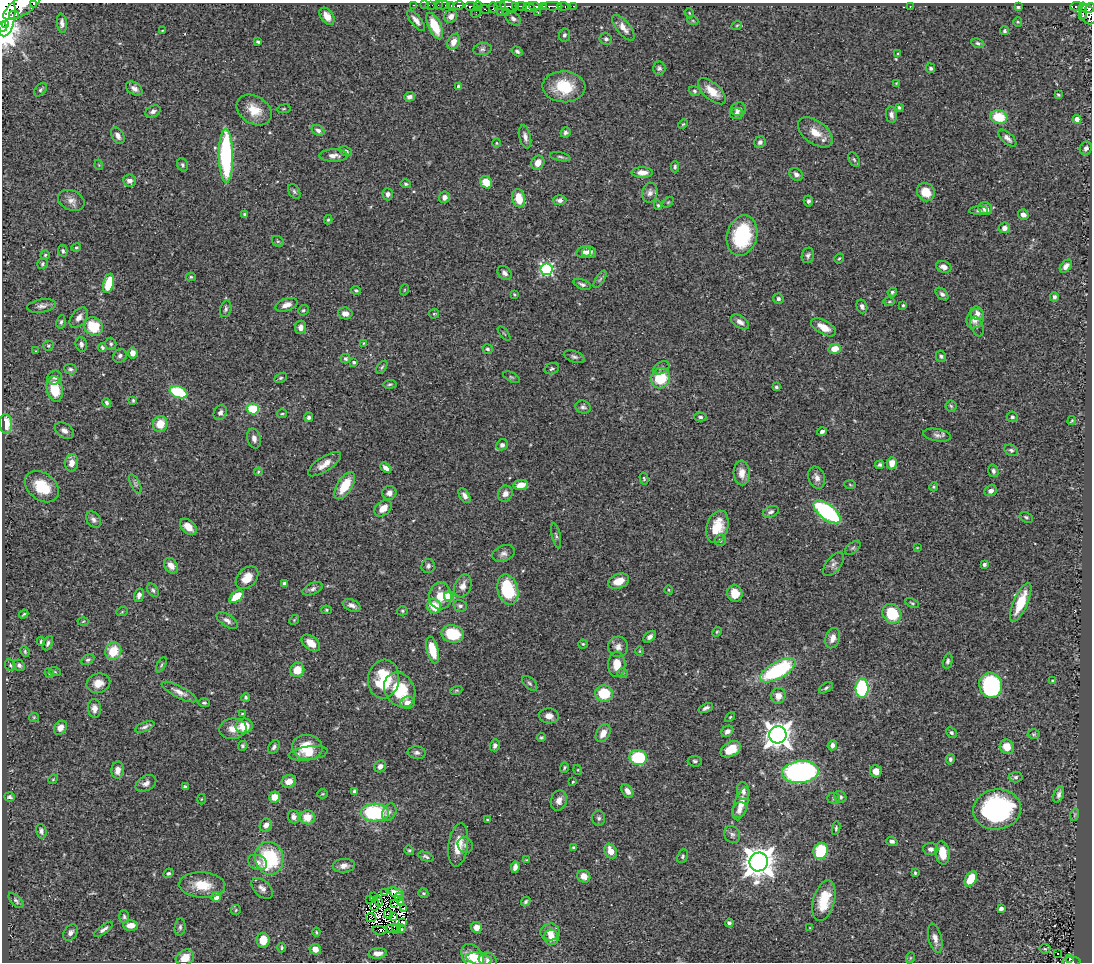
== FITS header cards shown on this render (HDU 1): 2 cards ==
NAXIS1  =                 1090
NAXIS2  =                  960

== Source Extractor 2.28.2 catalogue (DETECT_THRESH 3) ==
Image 1090 x 960 px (HDU 1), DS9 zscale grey, 1 PNG px = 1 image px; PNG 1094 x 964 px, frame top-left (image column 1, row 960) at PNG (2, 3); each listed source drawn as its Kron ellipse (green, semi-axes under 4 px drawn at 4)
Background 0.647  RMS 0.024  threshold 0.0734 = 3 sigma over >= 5 px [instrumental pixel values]
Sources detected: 460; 12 with non-positive FLUX_AUTO (blend fragments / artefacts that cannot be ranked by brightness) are neither listed nor drawn; the other 448 listed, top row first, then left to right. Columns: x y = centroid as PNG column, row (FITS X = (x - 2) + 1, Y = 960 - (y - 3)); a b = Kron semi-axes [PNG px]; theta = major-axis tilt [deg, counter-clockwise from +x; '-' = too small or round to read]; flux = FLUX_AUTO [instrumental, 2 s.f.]
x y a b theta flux
34 4 4 2 - 63
414 5 3 2 - 15
425 5 2 2 - 5.3
431 5 5 2 - 12
438 5 2 2 - 7.5
443 5 7 2 -1 16
459 5 5 3 - 180
22 6 22 9 33 1500
451 6 3 3 - 13
472 6 6 4 -1 200
478 6 5 3 - 24
500 6 6 3 1 120
509 6 9 5 -14 210
516 6 3 3 - 55
521 6 6 3 -11 79
534 6 5 3 - 97
543 6 4 3 - 140
552 6 10 3 1 290
563 6 6 3 -10 36
573 6 3 2 - 3.2
910 6 2 2 - 1.2
1076 6 6 3 6 75
493 7 5 4 - 66
529 7 6 4 3 420
1018 7 4 3 - 3.3
1083 7 4 3 - 54
1090 8 5 4 - 120
484 9 5 3 - 51
5 12 24 11 88 3900
476 12 6 3 54 5.5
500 12 2 2 - 9
505 12 3 2 - 38
538 13 3 2 - 14
689 13 5 3 - 1.5
1088 14 10 7 -65 260
14 15 5 3 - 220
327 16 9 6 -55 16
451 16 7 6 - 8.7
1083 16 3 3 - 11
513 19 8 6 -37 5.6
416 20 13 5 -52 9.3
693 21 5 3 - 1.7
1018 22 4 4 - 1.9
62 23 9 5 -85 5.9
5 24 4 3 - 480
737 25 5 3 - 1.6
435 26 14 6 -65 41
3 27 5 3 - 930
623 28 15 6 -51 13
162 31 3 2 - 1.1
1004 31 4 4 - 2.5
564 35 6 5 - 3.9
606 39 6 5 - 4.7
258 42 3 3 - 2.9
454 42 8 6 65 13
978 43 7 4 -22 3.2
482 49 9 6 10 4.6
517 51 6 4 -32 3.7
898 54 4 3 - 1.5
659 68 7 6 - 4.1
931 68 5 4 - 3.2
896 83 4 4 - 1.3
459 87 4 4 - 7.8
564 87 21 15 -3 60
134 88 9 6 -33 7.9
40 90 8 5 46 3.1
695 91 6 4 -18 2.8
712 91 17 8 -41 25
1058 95 4 3 - 2.5
409 97 5 4 - 5.8
899 107 4 4 - 3
284 109 7 3 9 1.8
738 109 8 6 16 6.8
254 110 19 13 -32 31
153 111 8 5 25 5.8
736 113 7 5 -3 4.9
891 115 8 5 -80 6.6
999 117 8 7 - 47
1077 119 4 4 - 16
683 124 5 3 - 1.6
318 130 6 5 - 4.7
565 132 5 4 - 3.7
815 132 20 11 -37 26
118 136 9 5 -60 7
525 137 12 5 -77 7.8
1007 138 11 5 -42 6.7
760 142 6 5 - 5.5
497 143 5 3 - 1.6
1086 148 7 6 - 5.9
346 151 6 4 -25 4.7
226 156 27 7 -89 210
334 156 14 6 0 9.3
560 157 10 3 -11 3.1
854 160 8 5 -62 3.2
538 163 7 6 - 16
99 165 5 3 - 1.2
182 165 7 5 -70 3.2
675 167 5 4 - 2.8
642 172 11 5 0 11
796 174 7 5 -41 6.4
130 181 6 6 - 8.6
486 182 6 5 - 29
406 184 5 4 - 2.7
294 191 8 5 -59 3.8
926 192 9 8 - 28
650 193 10 7 77 6.7
388 194 6 5 - 5.5
444 197 6 5 - 8.6
519 198 9 6 -76 31
71 200 14 9 -24 11
560 200 7 5 1 5.4
808 201 5 4 - 4.3
668 202 6 4 44 1.9
658 205 5 4 - 2.5
985 209 7 6 - 12
979 210 9 4 2 3.4
244 214 4 3 - 2.3
1023 215 5 5 - 7.8
328 220 5 3 - 2.5
1004 228 6 5 - 9.5
742 236 20 15 77 120
278 241 6 5 - 2.6
76 248 5 3 - 1.9
63 251 6 4 -78 3
584 252 7 5 11 6.6
589 252 7 6 - 7.9
45 255 4 4 - 2.3
808 255 8 6 74 4.6
839 258 5 3 - 2.1
42 264 6 5 - 2.6
1066 266 7 5 50 7.2
944 267 8 5 -19 8.6
546 269 6 6 - 250
505 273 8 6 -42 6.3
191 277 5 4 - 2.2
600 279 10 4 56 3.5
109 283 10 5 76 51
582 284 9 5 -22 4.6
356 290 5 4 - 2.6
404 290 5 3 - 1.6
892 292 4 4 - 3.1
514 294 4 2 - 1.7
942 294 7 5 -43 4.6
1054 297 5 4 - 3.6
778 299 5 5 - 4.2
889 302 5 3 - 2.1
286 305 11 6 18 9.7
903 305 3 3 - 2.2
41 306 14 6 9 8
862 306 7 5 -75 4.6
226 309 8 5 76 3.9
303 310 6 4 41 2.6
345 313 7 6 - 9.3
977 313 7 6 - 8.6
434 314 5 4 - 1.9
79 317 11 7 52 10
975 318 10 8 55 17
61 322 7 4 80 3.4
740 322 10 6 -35 8.1
93 326 10 8 -40 54
977 326 10 6 -69 3.7
300 327 6 5 - 9.2
823 327 14 6 -30 21
504 333 8 2 -50 1.5
363 343 4 2 - 1.1
81 344 7 5 -73 5.2
111 344 6 5 - 3.4
48 346 5 5 - 2.3
102 348 4 3 - 3.2
488 349 5 4 - 3.1
835 349 6 5 - 22
36 351 4 3 - 1.2
133 353 5 5 - 13
120 356 7 6 - 5.2
941 356 6 5 - 3.1
574 357 11 5 -19 4.7
345 359 5 4 - 3.5
354 362 4 3 - 2.4
382 367 7 4 54 2.4
661 368 9 5 28 4.3
70 369 6 5 - 3.1
552 369 7 5 21 3.6
511 377 9 4 -27 2.7
55 378 7 6 - 4.5
281 378 7 4 27 2.6
661 378 10 9 - 59
390 384 7 4 4 2.7
776 387 3 3 - 3
55 389 13 8 -79 52
178 392 9 5 -23 90
133 400 4 3 - 2.1
107 403 5 3 - 3.1
951 406 5 5 - 2.7
583 407 8 6 -17 4.7
253 409 6 5 - 67
220 413 8 6 62 5.5
282 414 5 4 - 2.1
309 417 4 4 - 4.8
700 417 6 4 -1 3
1012 417 5 5 - 4
1072 421 4 3 - 1.8
6 424 10 6 -85 36
160 424 8 7 - 27
64 431 10 7 -33 8.7
822 431 5 4 - 5.2
937 435 14 6 -10 7.1
254 438 10 6 -77 8.5
502 445 6 5 - 5
1011 450 7 5 -27 3.8
71 463 9 6 81 13
892 463 6 5 - 18
324 464 19 7 33 17
879 465 5 3 - 3.8
386 468 6 4 -41 7.9
993 471 6 5 - 4.3
258 472 4 3 - 1.6
742 473 12 8 -87 15
817 478 11 8 -71 10
644 479 6 4 -75 2.2
135 484 10 4 -63 3.9
521 485 7 5 8 18
850 485 6 4 -4 1.9
345 486 15 7 57 43
42 487 19 13 -37 47
934 487 5 4 - 2.1
991 491 6 5 - 6.5
389 493 7 7 - 9.1
505 494 8 7 - 9.2
465 496 8 5 -58 6.7
383 508 10 6 41 15
771 512 8 5 25 5.4
827 512 16 7 -38 210
1026 517 7 5 -28 2.8
93 520 9 6 -50 5.5
188 527 10 6 -42 18
717 527 17 10 71 37
556 536 13 3 -77 3.4
720 540 6 5 - 4.6
853 548 9 5 37 3.2
917 548 4 2 - 1.2
503 553 12 8 21 7.5
834 564 14 7 52 7.3
984 564 4 4 - 3.5
171 566 8 6 -56 12
428 566 7 6 - 5
247 578 13 9 44 23
619 581 11 7 21 22
284 584 3 3 - 4
463 586 12 8 69 12
313 589 11 5 22 5.3
153 590 7 5 -53 3.3
508 590 15 10 -75 89
669 590 4 3 - 1.3
735 594 8 7 - 30
139 595 7 4 74 7.6
237 596 8 5 37 40
440 596 13 11 -87 25
449 596 5 5 - 73
1021 602 21 7 66 44
912 603 7 4 -26 2.3
352 605 9 5 -23 7.5
434 606 7 7 - 35
460 606 7 6 - 4.5
326 610 5 4 - 2.2
402 611 5 4 - 2.5
122 612 6 3 19 1.9
24 614 5 2 - 2.3
892 614 10 9 - 76
227 620 12 6 -33 7.1
294 620 5 4 - 1.9
83 621 5 3 - 1.6
717 632 5 4 - 1.9
453 634 11 9 -12 63
650 637 7 4 42 6
833 638 10 7 72 12
41 641 4 3 - 2.6
48 643 7 4 65 3.9
311 643 10 6 -38 20
583 644 4 4 - 1.9
618 647 10 10 - 9.2
433 650 14 6 -76 40
25 651 5 3 - 2.2
113 651 9 8 - 40
639 651 5 3 - 1.4
88 660 7 4 29 3.3
948 661 7 4 76 4.1
617 664 13 8 89 23
10 665 6 5 - 2.8
19 665 6 5 - 4.4
161 665 8 3 60 2.4
297 670 7 6 - 28
778 670 20 8 29 180
55 672 6 4 -19 2.1
49 673 5 4 - 2.1
622 673 5 5 - 2.4
384 679 19 15 84 77
1053 681 4 4 - 5.2
98 683 12 9 14 16
530 683 9 5 -44 3.6
991 685 13 11 -72 230
826 688 8 4 33 3.1
862 688 9 6 89 160
400 690 18 14 -59 64
456 690 6 4 19 2
179 692 19 6 -27 11
604 694 9 8 - 68
778 696 8 7 - 11
246 697 4 4 - 3.1
204 703 5 4 - 3
407 703 7 6 - 10
94 708 9 6 -86 9.6
706 708 7 4 23 4.9
242 714 4 4 - 1.8
549 716 10 7 -6 12
34 717 5 4 - 1.9
730 717 6 3 45 2
244 726 8 7 - 39
145 727 10 4 23 5
60 728 7 6 - 10
233 729 14 10 7 15
727 731 6 5 - 5.3
603 733 10 6 58 15
951 733 6 4 -43 3.1
1034 734 6 5 - 2.4
778 735 8 8 - 1800
541 737 4 4 - 2.4
495 745 6 5 - 5.3
832 745 5 4 - 5.7
243 746 5 4 - 3
274 747 7 5 57 4.8
307 747 15 12 -8 41
1007 747 7 7 - 21
731 749 11 7 28 27
308 753 19 7 8 17
417 753 9 6 -8 5.3
638 758 9 7 -9 88
950 759 5 4 - 3.7
695 761 7 5 -6 3.6
380 766 6 5 - 8.6
564 768 5 3 - 2.1
118 770 8 6 86 11
578 770 5 3 - 1.4
876 771 6 6 - 11
800 772 18 11 4 410
1016 777 7 5 3 3.9
53 779 5 4 - 1.8
289 781 7 6 - 12
573 782 3 2 - 1.6
146 783 11 7 28 8.2
185 787 4 3 - 4.1
354 791 4 3 - 3.2
627 791 8 5 -54 7.9
743 791 9 6 -79 6.4
323 794 5 4 - 2
1059 794 9 5 70 5.9
10 797 5 4 - 3.5
275 797 5 5 - 19
840 797 6 5 - 4.5
834 798 6 5 - 2.8
201 799 5 3 - 1.6
559 800 10 8 72 11
741 804 17 6 73 17
997 809 24 20 8 270
739 810 8 6 56 7.5
389 812 9 6 62 6
375 813 14 9 1 140
1074 815 6 4 71 2.4
293 817 6 5 - 6.1
307 817 7 7 - 25
599 818 7 6 - 4.2
487 820 3 3 - 1.8
266 825 7 6 - 8.1
836 828 7 3 81 2.7
41 831 7 5 -77 4.8
732 835 9 8 - 5.4
892 841 6 4 -18 5
458 845 22 9 82 31
465 845 8 7 - 4.9
573 847 4 4 - 2.1
931 849 7 6 - 7.3
409 850 5 4 - 2.6
611 851 8 5 -65 19
821 851 8 7 - 93
942 853 11 7 -82 29
683 856 7 5 67 3
426 857 8 4 -22 3.9
269 858 16 14 -78 120
526 860 4 3 - 1.2
258 862 10 7 -24 10
759 862 9 9 - 2800
344 866 11 7 6 9.5
515 867 6 4 81 6.7
168 873 5 4 - 2.9
915 873 4 3 - 1.9
584 876 7 6 - 16
971 879 8 5 61 39
202 885 23 12 -3 42
262 888 13 7 -44 8.5
396 892 8 3 -20 2.7
384 893 3 2 - 4.4
423 893 5 4 - 3.1
216 897 5 4 - 13
374 897 4 2 - 3.3
399 897 4 2 - 2.9
370 900 3 2 - 0.52
16 901 9 5 -46 4
378 901 6 3 -68 0.8
824 901 21 10 75 53
401 902 4 2 - 2.1
526 902 5 4 - 2.7
394 904 3 2 - 0.69
375 905 6 3 80 0.97
404 908 4 2 - 1.9
1001 909 4 3 - 5.2
236 910 5 5 - 2.3
388 914 5 3 - 1.6
394 916 4 2 - 1.1
124 917 6 5 - 3.3
371 917 5 3 - 0.69
403 922 3 2 - 2
729 923 4 4 - 4.2
131 925 7 5 0 15
180 927 9 5 83 3.9
395 927 3 2 - 2
477 928 5 5 - 14
810 928 3 2 - 1.5
104 929 11 4 36 5.4
393 929 7 2 -7 0.7
401 929 4 2 - 1.6
380 930 7 3 -9 0.29
316 932 4 4 - 1.9
550 932 9 8 - 12
71 933 9 6 54 6
551 937 7 7 - 15
935 938 15 6 -77 11
263 940 7 6 - 27
282 947 5 3 - 2.1
315 949 6 5 - 15
1045 949 5 5 - 2
378 953 9 5 5 11
1058 953 3 2 - 1.5
473 957 14 9 -54 27
185 958 9 7 28 17
910 958 6 3 71 1.7
479 959 13 6 -10 36
1070 959 3 3 - 18
488 960 9 7 -28 6.3
1071 961 9 3 5 110
At the frame edge (FLAGS 8, measured only in part): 8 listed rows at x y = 34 4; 22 6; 1090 8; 5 12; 1088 14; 3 27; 488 960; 1071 961
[12 non-positive-flux detections neither listed nor drawn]